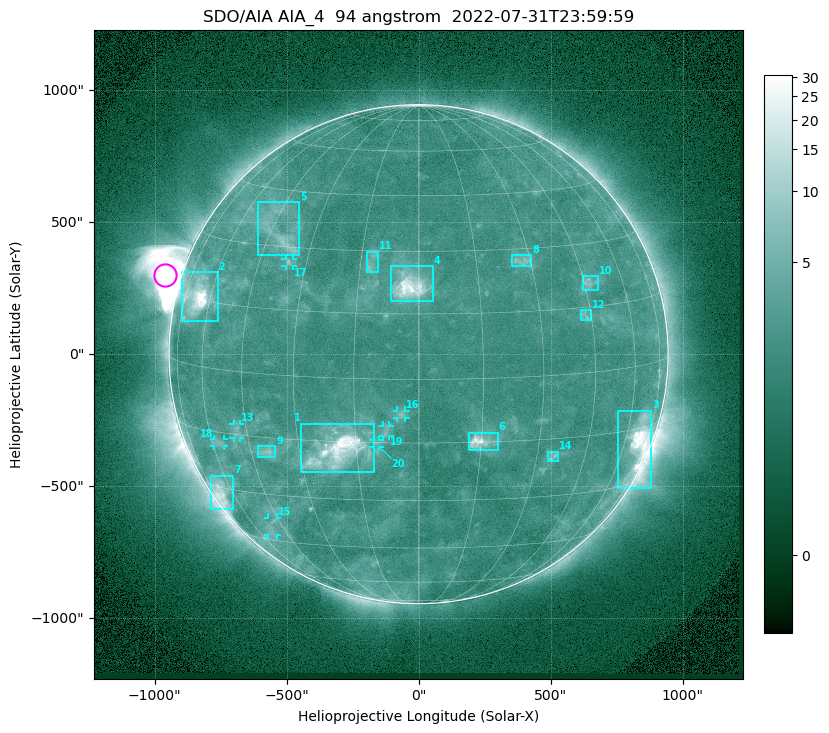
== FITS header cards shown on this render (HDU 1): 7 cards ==
TELESCOP= 'SDO/AIA '           / For AIA: SDO/AIA
INSTRUME= 'AIA_4   '           / For AIA: AIA_ATA1, AIA_ATA2, AIA_ATA3 or AIA_AT
WAVELNTH=                   94 / [angstrom] Wavelength
WAVEUNIT= 'angstrom'           / Wavelength unit: angstrom
DATE-OBS= '2022-07-31T23:59:59.121' / [ISO] Date when observation started; ISO 8
CTYPE1  = 'HPLN-TAN'           / CTYPE1: HPLN
CTYPE2  = 'HPLT-TAN'           / CTYPE2: HPLT

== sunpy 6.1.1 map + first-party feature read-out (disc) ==
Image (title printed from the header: SDO/AIA AIA_4  94 angstrom  2022-07-31T23:59:59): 1024 x 1024 px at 2.4 arcsec/px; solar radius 945 arcsec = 394 px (full disc in frame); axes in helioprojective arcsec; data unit not stated in the header (colour bar unlabelled)
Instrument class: DISC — disc imager (sunpy class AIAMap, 94 A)
Bright regions (active regions / flare kernels): reference = the median radial profile (limb darkening/brightening removed); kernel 9 px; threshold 5 sigma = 2.46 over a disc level ~2.14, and >= 1.15x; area >= 12 px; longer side >= 9 px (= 22 arcsec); searched inside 0.97 R_sun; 20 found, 20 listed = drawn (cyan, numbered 1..; 7 of them under ~33 arcsec drawn as corner ticks so the feature stays visible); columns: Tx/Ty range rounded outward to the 5 arcsec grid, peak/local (2 s.f.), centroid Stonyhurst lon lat
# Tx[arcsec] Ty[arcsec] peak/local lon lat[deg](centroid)
1 -445..-170 -450..-265 14 -20 -17
2 -900..-760 125..310 16 -67 +16
3 755..880 -510..-210 16 +67 -18
4 -105..55 200..335 11 -2 +22
5 -610..-450 375..575 3.8 -42 +34
6 190..300 -365..-295 8.2 +15 -15
7 -785..-700 -590..-460 5.5 -65 -30
8 355..430 330..375 3.4 +28 +27
9 -610..-540 -390..-345 3.6 -40 -19
10 625..680 245..295 3.5 +47 +21
11 -200..-150 310..390 3 -12 +27
12 615..655 130..165 2.9 +43 +13
13 -700..-675 -320..-265 2.6 -48 -14
14 490..530 -405..-370 3.2 +35 -19
15 -570..-535 -690..-620 2.3 -50 -40
16 -85..-50 -245..-210 2.9 -4 -8
17 -505..-475 330..365 3.3 -35 +26
18 -775..-735 -350..-320 2.5 -57 -18
19 -135..-110 -310..-270 2.6 -8 -12
20 -170..-145 -350..-325 2.4 -10 -15
Off-limb structures (1.02-1.3 R_sun): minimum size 162 px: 4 found; the strongest spans PA ~40..90 deg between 1.02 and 1.3 R_sun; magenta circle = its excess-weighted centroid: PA ~75 deg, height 1.07 R_sun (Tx ~-960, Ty ~300 arcsec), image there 140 x the reference